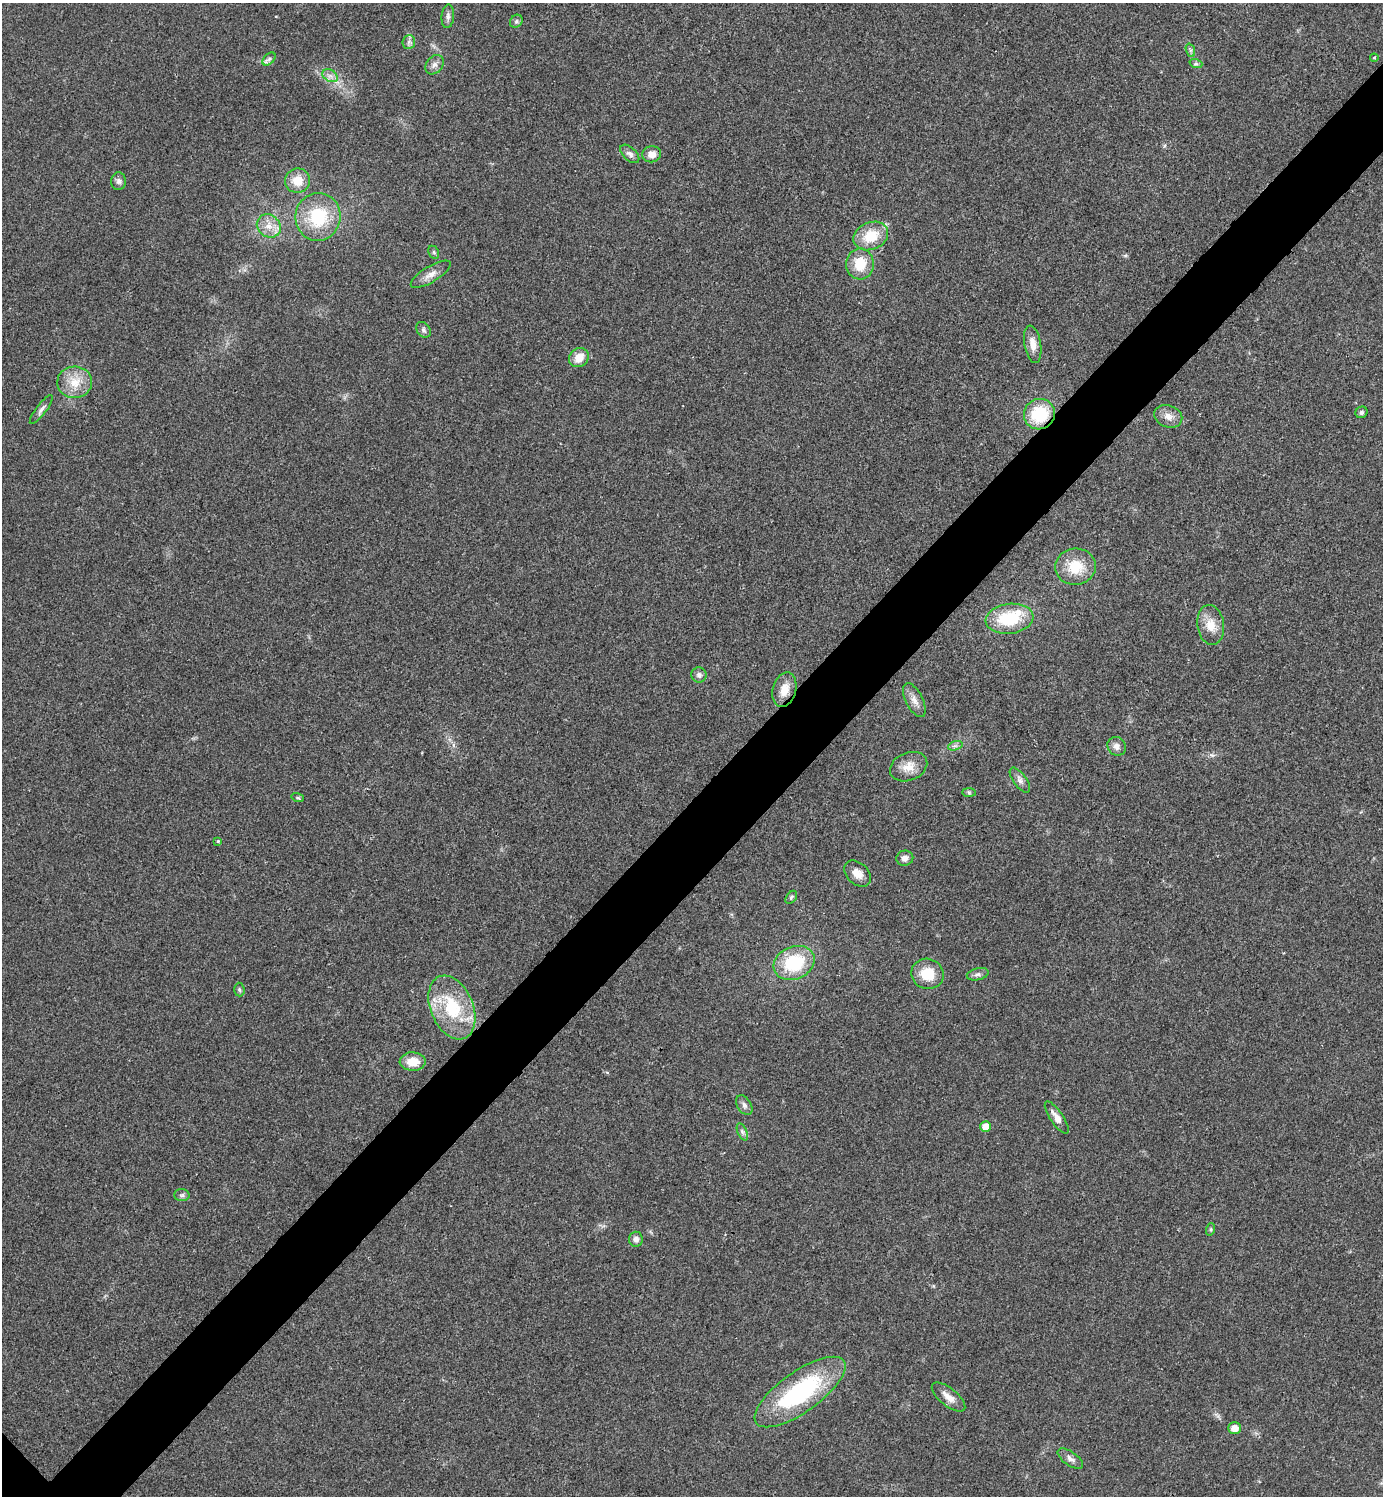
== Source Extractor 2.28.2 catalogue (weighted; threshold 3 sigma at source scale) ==
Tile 10 of 4 x 4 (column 2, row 3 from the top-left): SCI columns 1541-2921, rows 1501-2994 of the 5984 x 5984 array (HDU 1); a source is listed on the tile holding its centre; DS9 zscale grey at full resolution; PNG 1385 x 1498 px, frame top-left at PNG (2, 3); each listed source drawn as its Kron ellipse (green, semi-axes under 4 px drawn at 4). Shown black and unused: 6% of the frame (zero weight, under 3 of 4 exposures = <1% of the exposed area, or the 3 px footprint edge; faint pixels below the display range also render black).
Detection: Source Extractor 2.28.2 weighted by HDU 2 'WHT'; one run over the whole footprint, this tile lists its part. Background 0.0199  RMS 0.0054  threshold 0.0245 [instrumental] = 3 sigma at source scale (4.5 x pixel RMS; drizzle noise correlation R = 1.50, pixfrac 1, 0.05/0.05 arcsec/px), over >= 5 px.
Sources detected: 61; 1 inside a brighter listed object's ellipse — not listed separately; the other 60 listed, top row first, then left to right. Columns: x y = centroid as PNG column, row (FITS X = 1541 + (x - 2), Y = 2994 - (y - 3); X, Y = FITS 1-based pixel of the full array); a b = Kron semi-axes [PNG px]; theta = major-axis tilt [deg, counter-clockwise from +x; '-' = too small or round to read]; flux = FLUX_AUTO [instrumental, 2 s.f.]
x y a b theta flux
448 16 12 6 85 2.1
516 21 7 6 - 1.2
409 42 7 6 - 1.5
1190 50 7 4 -71 1.1
1374 58 4 4 - 0.55
269 59 8 4 45 1.4
1196 64 6 4 -18 0.85
435 65 10 8 50 2.7
330 76 8 6 -30 2.2
630 154 11 6 -43 2.4
652 154 9 8 - 4.2
119 181 9 7 -89 2
297 181 12 12 - 9.3
318 217 24 22 83 29
269 226 12 11 - 6
871 236 18 13 24 14
434 252 7 5 -61 1
860 264 15 14 - 13
431 274 23 8 31 4.7
423 330 8 6 -55 1.5
1033 344 19 8 -81 5.4
579 358 10 9 - 7.3
75 382 17 16 - 11
41 410 18 5 53 2.2
1361 412 6 5 - 1.2
1039 414 16 15 - 26
1168 416 14 11 -21 4.6
1075 567 20 18 6 15
1010 619 24 15 7 27
1211 625 20 13 -82 8.5
699 675 7 7 - 2.1
784 690 17 11 74 7.5
914 700 18 8 -63 4.2
955 746 7 4 18 1.4
1117 746 10 8 -47 3
909 767 19 14 23 7.5
1020 780 15 6 -53 2.7
969 792 7 4 -1 0.86
298 798 6 4 -17 0.76
218 841 4 3 - 0.6
905 858 8 7 - 2.9
858 874 15 10 -42 5
791 897 7 5 52 0.97
794 963 21 16 23 30
927 974 16 15 - 13
978 974 11 6 13 1.9
239 990 7 5 -87 1
452 1008 33 21 -67 32
413 1062 13 9 -1 8.7
744 1105 11 7 -58 2.2
1057 1117 19 6 -56 4.5
986 1126 5 5 - 6
742 1132 9 4 -67 1.5
182 1195 7 6 - 1.2
1211 1229 6 4 72 0.75
636 1239 7 7 - 2.4
800 1392 54 20 35 67
949 1397 20 8 -39 5.1
1235 1428 6 6 - 5
1070 1459 15 6 -35 2.8
Overlapping masked pixels (flux is a lower limit): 1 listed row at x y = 1039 414